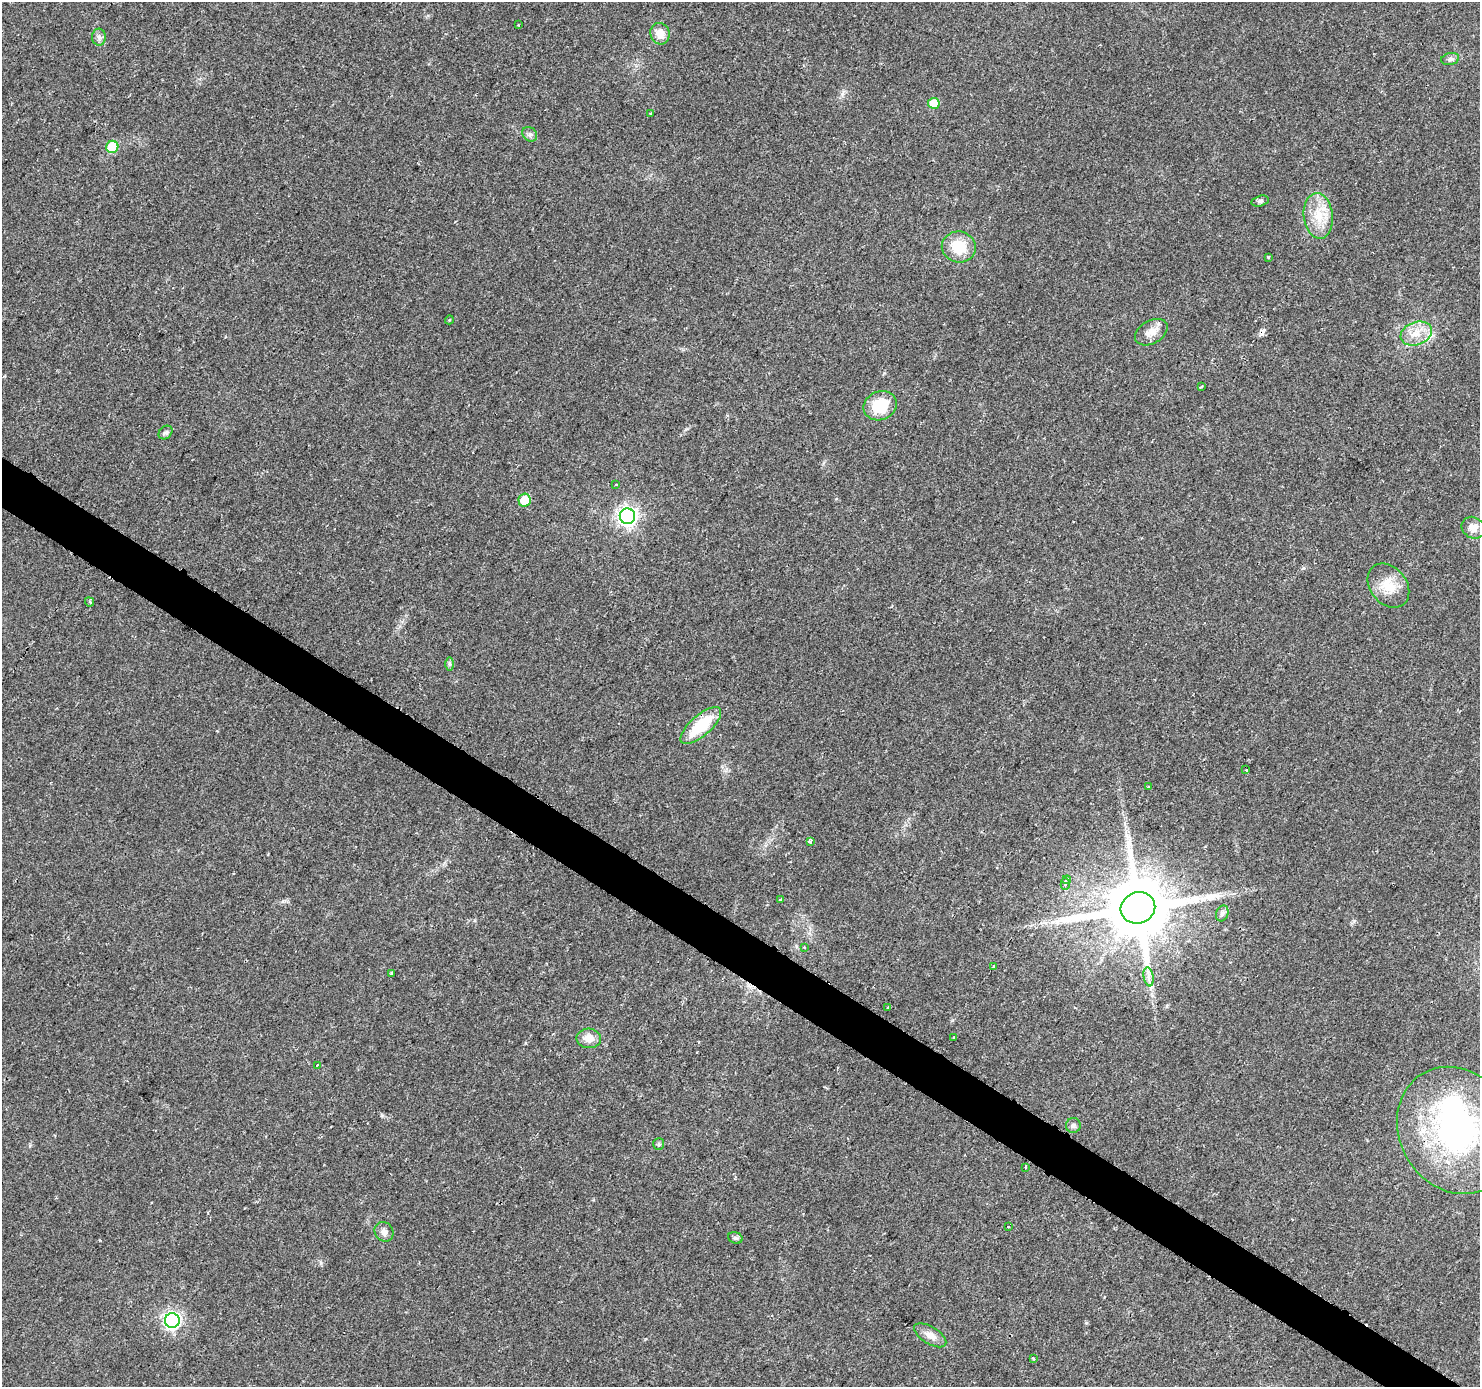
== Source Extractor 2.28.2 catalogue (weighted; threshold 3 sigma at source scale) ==
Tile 6 of 4 x 4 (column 2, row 2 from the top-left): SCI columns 1496-2973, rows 3032-4416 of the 5936 x 5993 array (HDU 1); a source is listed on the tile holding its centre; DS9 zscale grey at full resolution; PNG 1482 x 1389 px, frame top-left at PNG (2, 2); each listed source drawn as its Kron ellipse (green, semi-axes under 4 px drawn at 4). Shown black and unused: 3% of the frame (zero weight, under 2 of 3 exposures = <1% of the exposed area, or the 3 px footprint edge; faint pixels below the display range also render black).
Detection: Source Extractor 2.28.2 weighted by HDU 2 'WHT'; one run over the whole footprint, this tile lists its part. Background 0.0372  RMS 0.0044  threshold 0.0198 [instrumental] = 3 sigma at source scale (4.5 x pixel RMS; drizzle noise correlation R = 1.50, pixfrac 1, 0.0396/0.0396 arcsec/px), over >= 5 px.
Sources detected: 58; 1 inside a brighter object's white glare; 2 cosmic-ray / hot-pixel residue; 1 long thin detection or spike segment (spike, bleed or trail) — neither listed nor drawn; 2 inside a brighter listed object's ellipse — not listed separately; the other 52 listed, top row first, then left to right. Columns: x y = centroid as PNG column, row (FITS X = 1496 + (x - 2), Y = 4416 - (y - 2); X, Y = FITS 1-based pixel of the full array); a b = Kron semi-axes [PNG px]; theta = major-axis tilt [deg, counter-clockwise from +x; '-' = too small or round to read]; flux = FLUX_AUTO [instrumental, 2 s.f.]
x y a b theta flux
518 25 2 2 - 0.38
660 34 11 9 -73 5.3
99 37 8 7 - 1.6
1450 59 9 6 11 1.3
934 103 5 5 - 9.9
651 113 3 2 - 0.49
530 134 8 6 -43 1.3
112 147 6 6 - 21
1260 201 9 5 14 1.1
1318 216 23 14 -83 11
959 247 17 15 -11 13
1268 257 3 3 - 0.72
449 320 4 3 - 0.42
1151 332 18 11 30 5
1416 334 16 11 21 6.4
1201 387 4 2 - 0.5
880 406 17 14 22 15
166 432 8 6 42 1.1
616 484 3 2 - 0.56
524 500 6 6 - 8.8
627 516 8 7 - 200
1473 528 12 10 -32 3.7
1388 586 24 18 -51 10
89 602 5 3 - 0.88
449 664 7 4 -90 0.84
701 725 25 10 41 20
1246 770 3 3 - 1.8
1148 787 3 2 - 0.49
810 841 3 3 - 9.5
1067 880 4 3 - 1.1
1065 884 5 4 - 0.95
780 900 3 3 - 1.1
1138 908 17 15 20 4100
1222 913 8 6 70 1.3
804 948 3 3 - 0.7
993 967 4 3 - 2.1
391 973 3 3 - 0.52
1149 977 10 5 -80 1.9
888 1007 3 2 - 0.7
589 1038 12 9 -4 5
954 1038 3 3 - 1
317 1065 3 2 - 0.5
1073 1125 7 7 - 1.4
1456 1130 66 57 -58 120
659 1144 6 5 - 0.76
1026 1167 3 2 - 0.48
1008 1227 3 3 - 2.3
384 1232 10 9 - 2.6
735 1238 7 5 -19 0.93
172 1321 7 7 - 130
930 1335 18 8 -32 4.1
1033 1358 3 2 - 0.68
Overlapping masked pixels (flux is a lower limit): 1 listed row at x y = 1138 908
Isophote crosses this tile's border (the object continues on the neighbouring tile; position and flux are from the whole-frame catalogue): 1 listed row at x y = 1456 1130
Unlisted compact peaks at least as high as the median listed source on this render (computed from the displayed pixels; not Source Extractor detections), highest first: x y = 321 1263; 382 1115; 1086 1323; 283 901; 842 94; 30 1146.